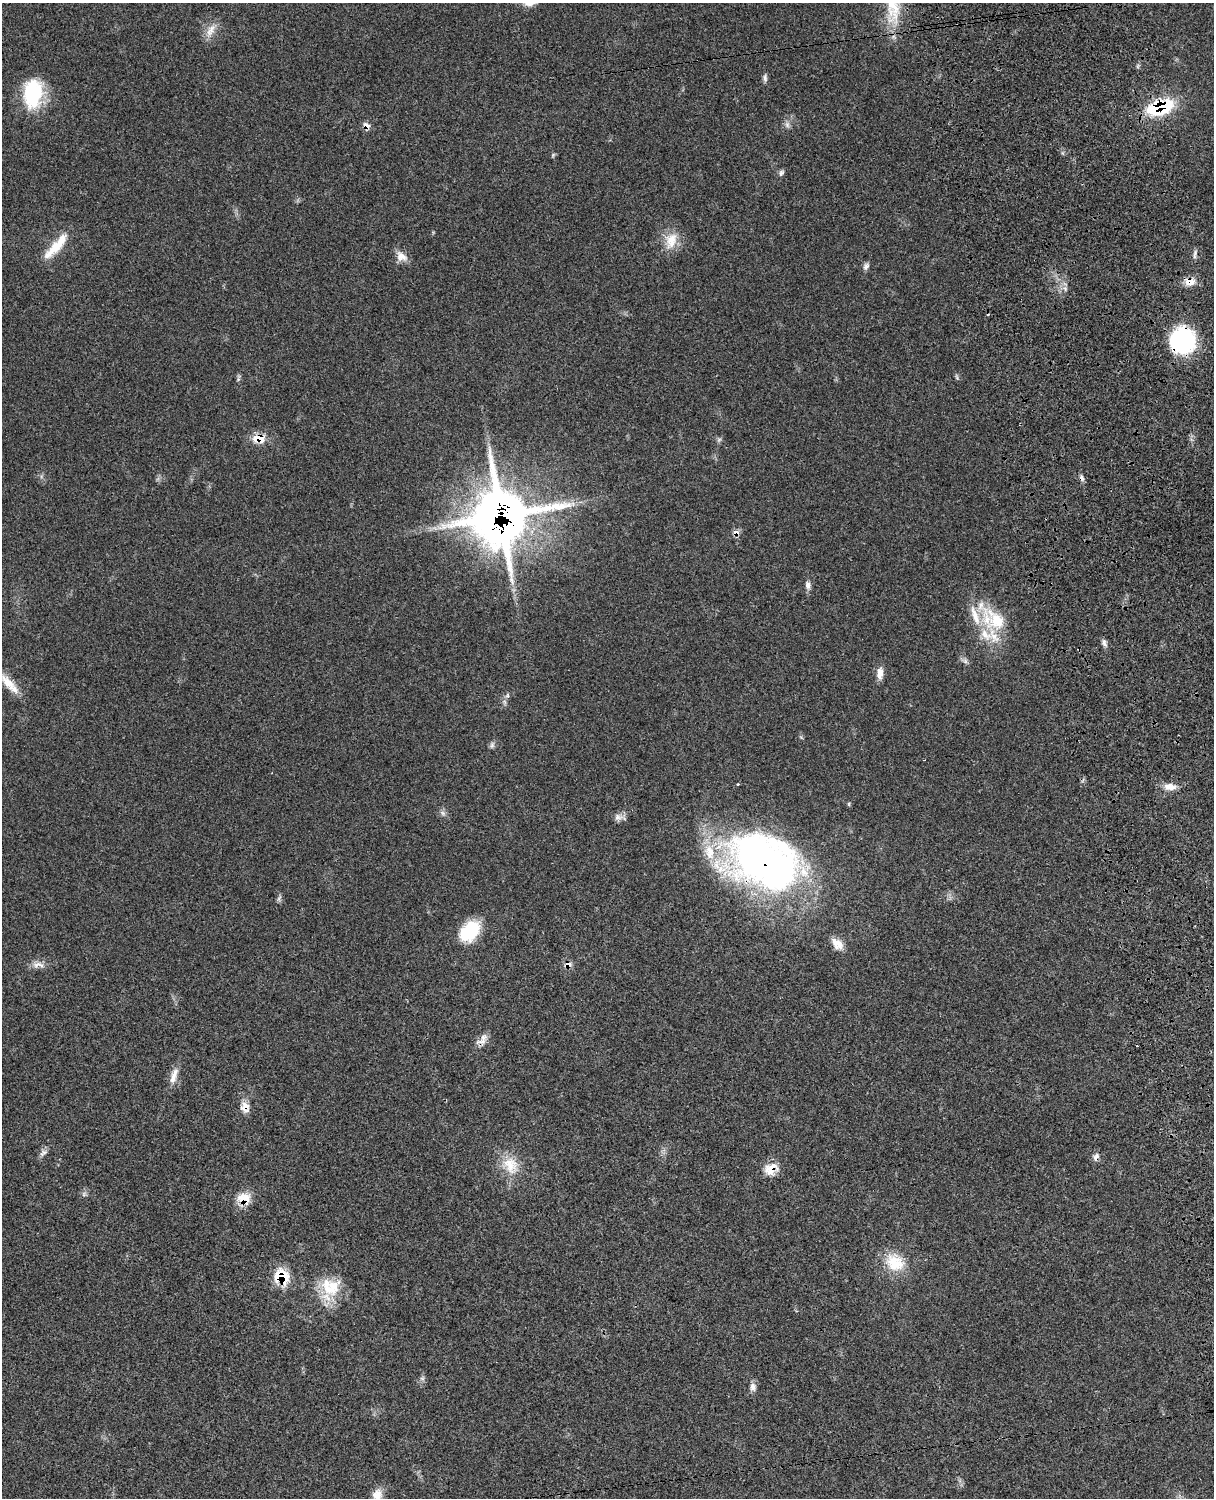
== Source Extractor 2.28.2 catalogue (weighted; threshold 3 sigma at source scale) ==
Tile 6 of 4 x 3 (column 2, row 2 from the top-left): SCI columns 1334-2545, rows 1772-3267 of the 5090 x 4928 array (HDU 1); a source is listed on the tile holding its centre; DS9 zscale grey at full resolution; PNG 1216 x 1500 px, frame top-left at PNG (2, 3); no overlay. Shown black and unused: <1% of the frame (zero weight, under 3 of 4 exposures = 6% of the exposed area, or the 3 px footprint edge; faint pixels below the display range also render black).
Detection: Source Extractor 2.28.2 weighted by HDU 2 'WHT'; one run over the whole footprint, this tile lists its part. Background 0.0815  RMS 0.0058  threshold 0.0263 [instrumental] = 3 sigma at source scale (4.5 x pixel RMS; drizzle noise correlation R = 1.50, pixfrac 1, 0.05/0.05 arcsec/px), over >= 5 px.
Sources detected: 66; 2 inside a brighter object's white glare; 2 cosmic-ray / hot-pixel residue — not listed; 6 inside a brighter listed object's ellipse — not listed separately; the other 56 listed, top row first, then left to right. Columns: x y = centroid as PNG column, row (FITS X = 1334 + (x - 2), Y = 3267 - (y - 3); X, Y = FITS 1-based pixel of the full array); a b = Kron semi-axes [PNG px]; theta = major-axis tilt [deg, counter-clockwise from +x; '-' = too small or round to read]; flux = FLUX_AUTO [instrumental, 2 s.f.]
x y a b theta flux
894 3 58 18 84 28
211 30 22 9 61 6
765 78 11 5 -89 1.7
35 97 42 17 64 26
1160 107 26 13 18 45
787 125 8 6 -70 1.9
366 126 9 7 -43 3.4
553 155 7 4 46 0.74
781 173 9 6 54 1.5
671 240 25 16 69 11
56 246 41 10 48 14
1195 254 14 4 85 1.7
401 257 16 11 -34 5.2
866 266 10 7 56 2
1190 281 14 10 -1 6.1
1182 341 26 26 - 59
957 377 7 4 -54 0.92
259 439 18 12 -1 8.6
719 439 7 4 2 1
1082 478 8 6 -72 1.8
501 516 28 27 - 1300
736 532 9 6 -23 2.5
808 585 10 7 -82 2.6
996 620 34 22 -52 26
1104 643 11 6 -74 2
965 661 8 6 -47 1.7
880 673 14 8 85 5
8 682 27 11 -48 9.9
507 695 8 5 71 1.4
492 745 10 5 75 1.6
738 784 3 3 - 1.5
1170 787 17 9 -6 5.5
849 804 6 4 -72 0.67
443 813 9 5 -37 1.7
618 817 12 9 3 3
764 862 88 65 -17 250
279 898 10 4 67 1.3
470 931 26 18 47 24
837 944 16 10 -42 6.4
568 964 10 8 11 3.3
38 965 19 7 -2 4.1
481 1041 19 7 13 3.9
174 1076 25 8 74 5.7
245 1107 15 11 -75 5.3
43 1153 13 6 36 2.2
1096 1157 11 7 62 2.4
510 1165 26 20 -56 15
771 1169 18 14 20 8.8
84 1194 7 4 72 1.1
244 1198 19 15 -14 9.3
895 1262 27 22 -46 18
282 1276 19 16 -44 17
334 1286 31 21 -41 19
422 1378 7 6 - 1.4
753 1387 11 8 -79 2.7
377 1495 15 13 61 5.8
Overlapping masked pixels (flux is a lower limit): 15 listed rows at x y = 1160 107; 366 126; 1190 281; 1182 341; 259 439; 1082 478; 501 516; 736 532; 764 862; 568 964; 245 1107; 1096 1157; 771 1169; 244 1198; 282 1276
Isophote crosses this tile's border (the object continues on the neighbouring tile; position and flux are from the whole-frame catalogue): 2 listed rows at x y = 894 3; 377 1495